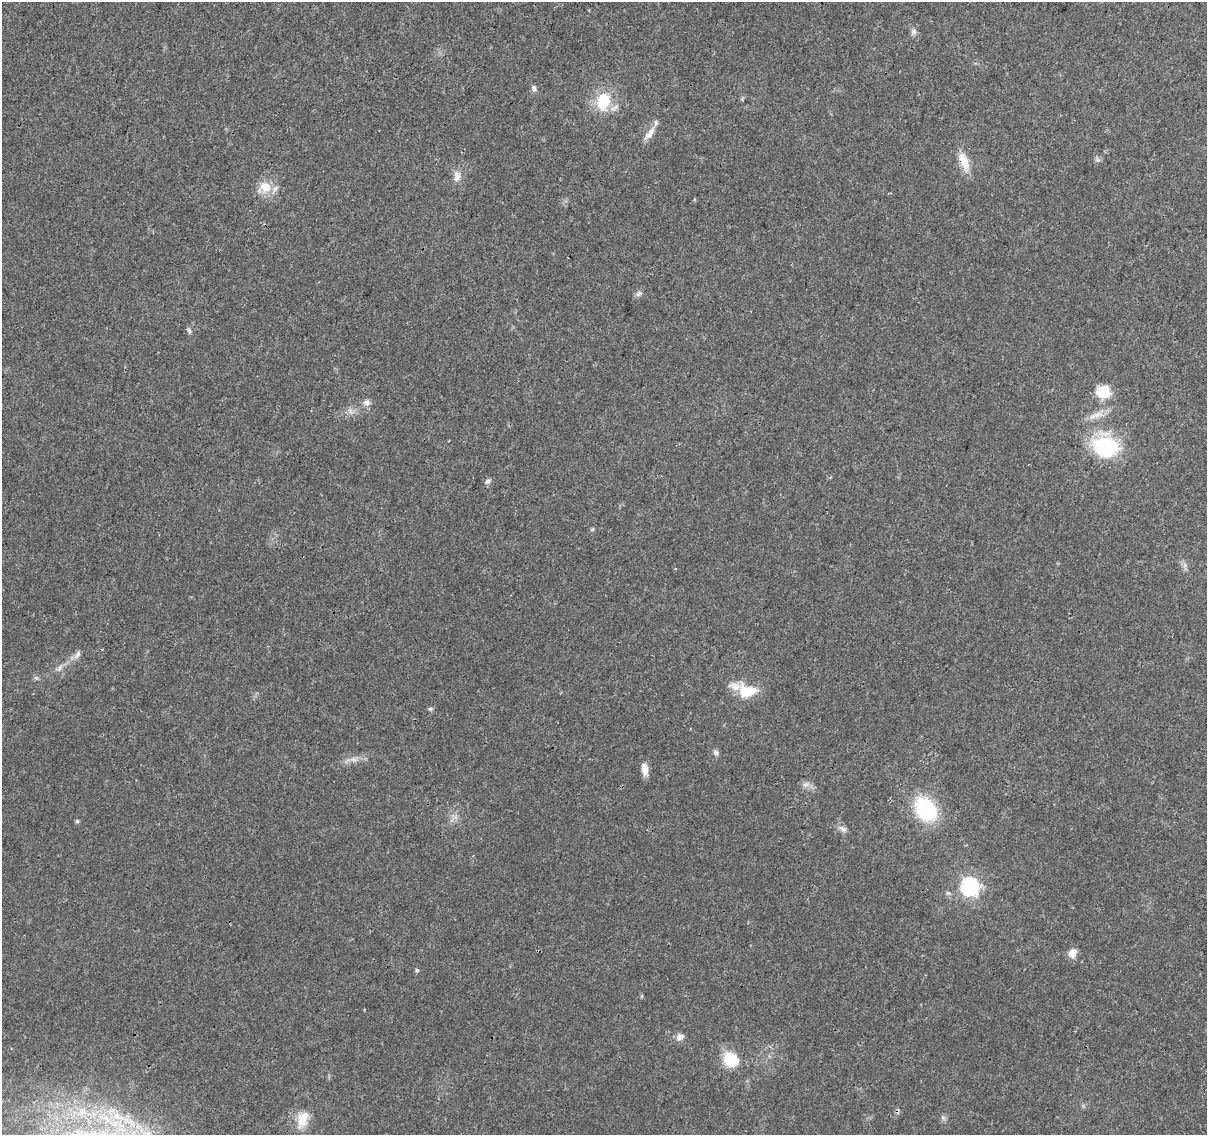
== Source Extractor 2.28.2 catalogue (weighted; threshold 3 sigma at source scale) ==
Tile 10 of 4 x 4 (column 2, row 3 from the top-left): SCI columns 1208-2412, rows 1360-2492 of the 4833 x 5042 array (HDU 1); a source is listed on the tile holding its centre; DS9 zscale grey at full resolution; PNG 1209 x 1137 px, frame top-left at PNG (2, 2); no overlay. Shown black and unused: <1% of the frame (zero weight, under 3 of 4 exposures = <1% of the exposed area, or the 3 px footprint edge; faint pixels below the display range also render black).
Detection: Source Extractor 2.28.2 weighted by HDU 2 'WHT'; one run over the whole footprint, this tile lists its part. Background 0.024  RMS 0.002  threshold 0.00914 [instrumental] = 3 sigma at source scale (4.5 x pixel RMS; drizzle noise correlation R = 1.50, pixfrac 1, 0.0396/0.0396 arcsec/px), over >= 5 px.
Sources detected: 36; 1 cosmic-ray / hot-pixel residue — not listed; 1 inside a brighter listed object's ellipse — not listed separately; the other 34 listed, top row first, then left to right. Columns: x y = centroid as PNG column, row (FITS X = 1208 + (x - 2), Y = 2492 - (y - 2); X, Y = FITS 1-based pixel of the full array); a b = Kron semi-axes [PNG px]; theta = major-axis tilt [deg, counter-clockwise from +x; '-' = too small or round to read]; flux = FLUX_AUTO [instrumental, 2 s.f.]
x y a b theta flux
914 31 8 7 - 0.63
534 88 8 6 -62 0.64
604 100 11 9 81 11
650 133 22 8 52 1.9
1098 159 8 5 -45 0.44
964 161 26 11 -69 3.4
457 176 14 9 86 1.6
265 187 17 15 -47 3.6
639 294 9 7 18 0.67
189 331 8 5 -63 0.42
1103 392 20 17 3 4.3
366 403 11 7 7 0.95
1098 415 16 8 14 1.9
1105 446 26 20 -10 17
488 481 8 6 37 0.59
77 655 13 6 50 1
60 668 9 6 52 0.75
36 678 7 4 -2 0.38
747 691 21 14 -2 6.1
430 709 6 5 - 0.33
715 752 8 6 -59 0.59
354 760 11 6 -6 1.1
645 769 15 7 -81 1.8
806 784 10 6 29 0.83
926 809 20 15 -54 19
77 821 5 5 - 0.31
843 829 13 6 -32 0.87
970 887 8 8 - 64
1072 953 11 9 62 1.6
417 970 5 4 - 0.31
680 1037 10 8 19 1.1
731 1059 18 15 -43 6.1
943 1118 6 6 - 0.49
302 1119 24 14 73 3.5
Overlapping masked pixels (flux is a lower limit): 1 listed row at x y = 964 161